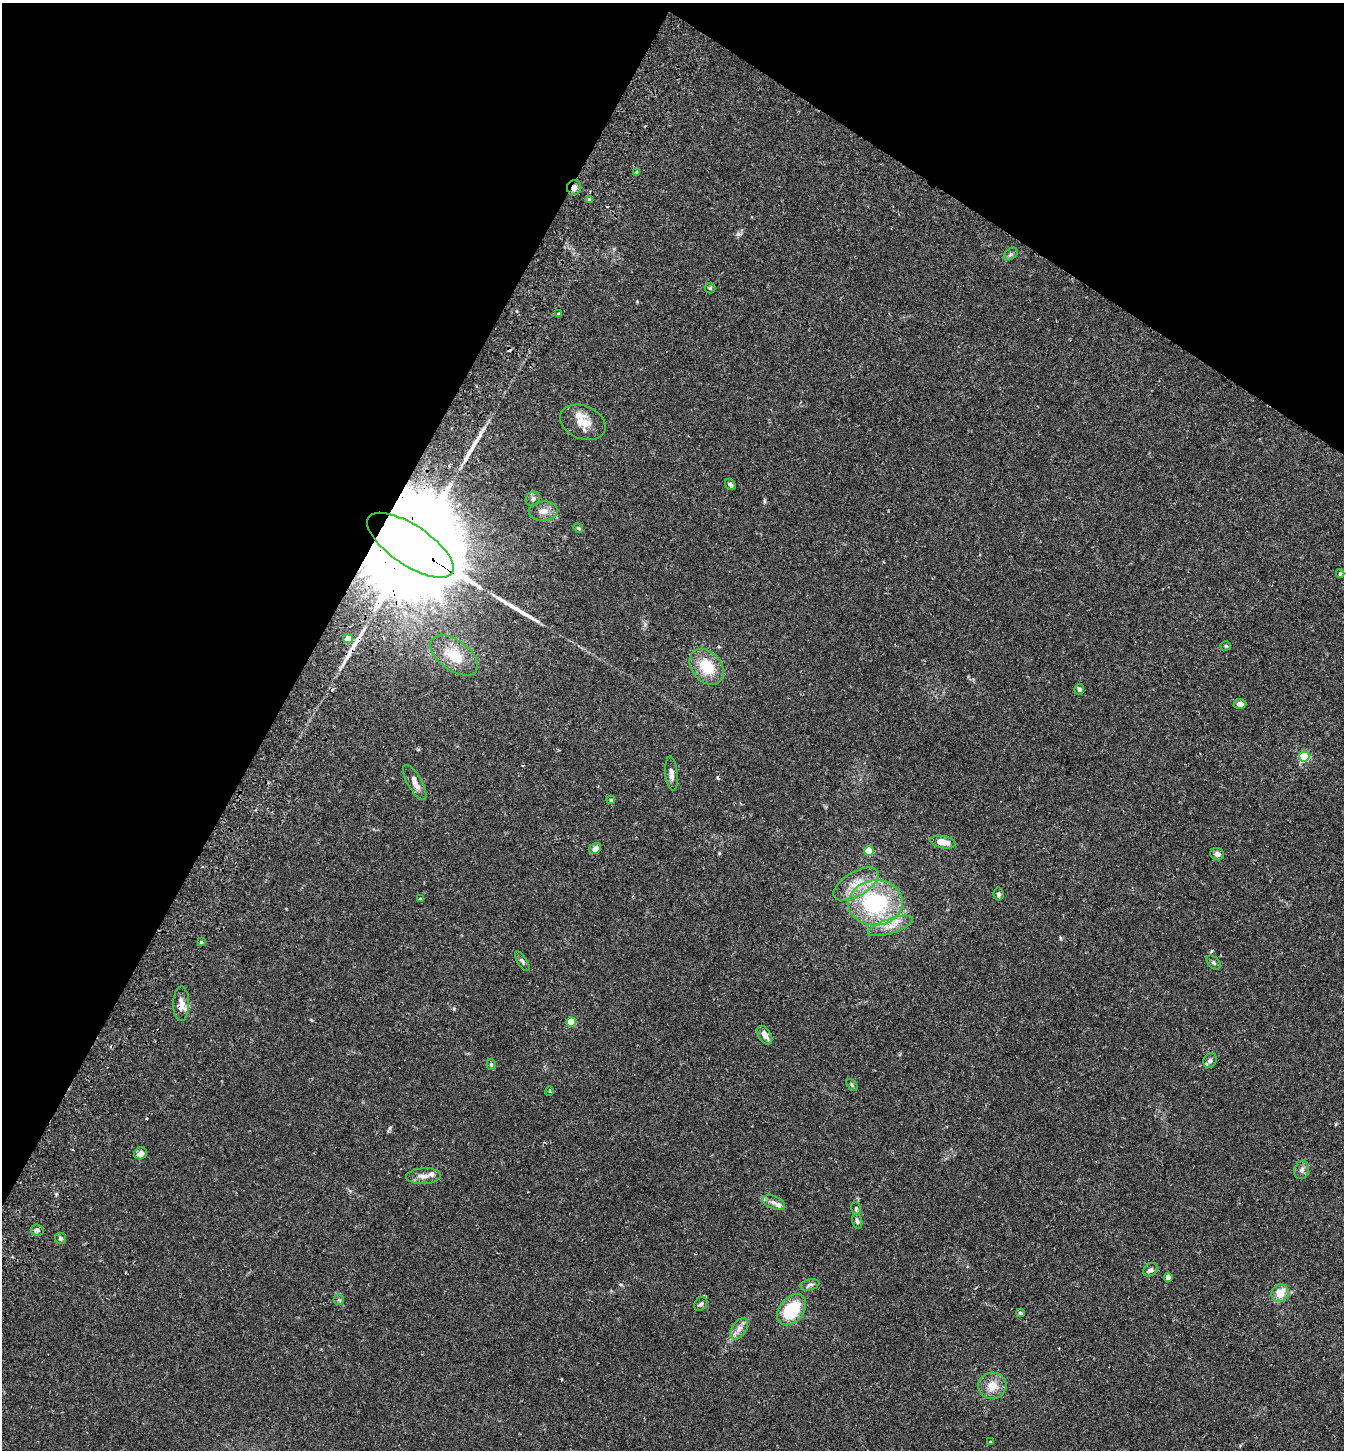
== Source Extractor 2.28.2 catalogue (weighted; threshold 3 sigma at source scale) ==
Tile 2 of 4 x 4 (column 2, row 1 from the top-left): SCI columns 1541-2882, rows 4379-5826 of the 5900 x 5859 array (HDU 1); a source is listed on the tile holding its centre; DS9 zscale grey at full resolution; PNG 1346 x 1452 px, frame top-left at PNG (2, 3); each listed source drawn as its Kron ellipse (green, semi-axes under 4 px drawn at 4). Shown black and unused: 29% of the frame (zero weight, under 2 of 3 exposures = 3% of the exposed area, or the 3 px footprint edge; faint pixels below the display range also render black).
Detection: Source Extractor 2.28.2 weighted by HDU 2 'WHT'; one run over the whole footprint, this tile lists its part. Background 0.0281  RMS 0.0045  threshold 0.0201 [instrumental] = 3 sigma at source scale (4.5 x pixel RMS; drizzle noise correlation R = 1.50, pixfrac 1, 0.05/0.05 arcsec/px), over >= 5 px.
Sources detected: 74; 4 cosmic-ray / hot-pixel residue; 4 long thin detections or spike segments (spike, bleed or trail) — neither listed nor drawn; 5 inside a brighter listed object's ellipse — not listed separately; the other 61 listed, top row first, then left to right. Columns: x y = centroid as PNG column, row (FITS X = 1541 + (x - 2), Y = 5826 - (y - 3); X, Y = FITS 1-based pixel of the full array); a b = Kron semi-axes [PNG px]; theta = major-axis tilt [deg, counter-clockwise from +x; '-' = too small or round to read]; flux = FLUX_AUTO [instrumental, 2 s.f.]
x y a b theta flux
637 172 4 3 - 1.1
574 188 7 7 - 1.7
589 200 3 3 - 1.4
1011 254 8 5 37 0.88
710 288 5 5 - 0.67
558 314 4 3 - 2
583 422 24 16 -23 6.9
730 484 6 4 -53 1
533 499 8 7 - 1.6
543 511 14 9 4 3.4
578 528 5 4 - 0.49
410 545 50 20 -34 26000
1340 573 4 3 - 0.59
348 639 5 4 - 5.3
1226 646 5 4 - 0.61
454 655 27 15 -36 13
707 667 20 14 -49 13
1079 689 5 5 - 0.89
1240 704 6 5 - 2.4
1304 757 5 5 - 34
671 774 17 6 -84 2.2
415 782 20 7 -60 3.1
611 800 4 4 - 0.5
943 842 13 6 -11 5.1
595 848 6 5 - 2.7
869 851 5 4 - 14
1217 854 7 6 - 1.7
856 884 25 12 31 8.2
999 894 6 5 - 0.91
420 899 4 4 - 0.75
875 903 27 22 3 49
890 926 23 7 18 5.2
201 942 3 3 - 0.62
522 961 11 4 -57 1.1
1213 962 8 5 -45 0.92
181 1004 17 8 89 3.1
571 1022 5 4 - 14
765 1035 10 6 -59 3
1210 1060 7 6 - 1.9
491 1064 5 4 - 0.59
852 1085 7 4 -46 0.63
550 1091 5 3 - 0.34
141 1153 6 6 - 2.4
1302 1170 9 7 72 1.7
424 1176 17 8 2 3.4
774 1202 12 6 -21 2.1
856 1208 6 4 -72 0.69
857 1221 7 5 -71 1.1
37 1230 6 5 - 1
60 1238 5 5 - 0.99
1150 1270 8 6 29 1.4
1168 1277 4 4 - 3.2
810 1285 10 5 13 1.1
1280 1293 9 8 - 6.4
339 1300 5 5 - 0.76
701 1304 7 6 - 1
791 1310 17 12 49 20
1020 1313 4 3 - 0.7
739 1329 12 7 55 2.6
992 1386 14 13 - 5.7
990 1442 4 3 - 0.41
Overlapping masked pixels (flux is a lower limit): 3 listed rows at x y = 574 188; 410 545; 181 1004